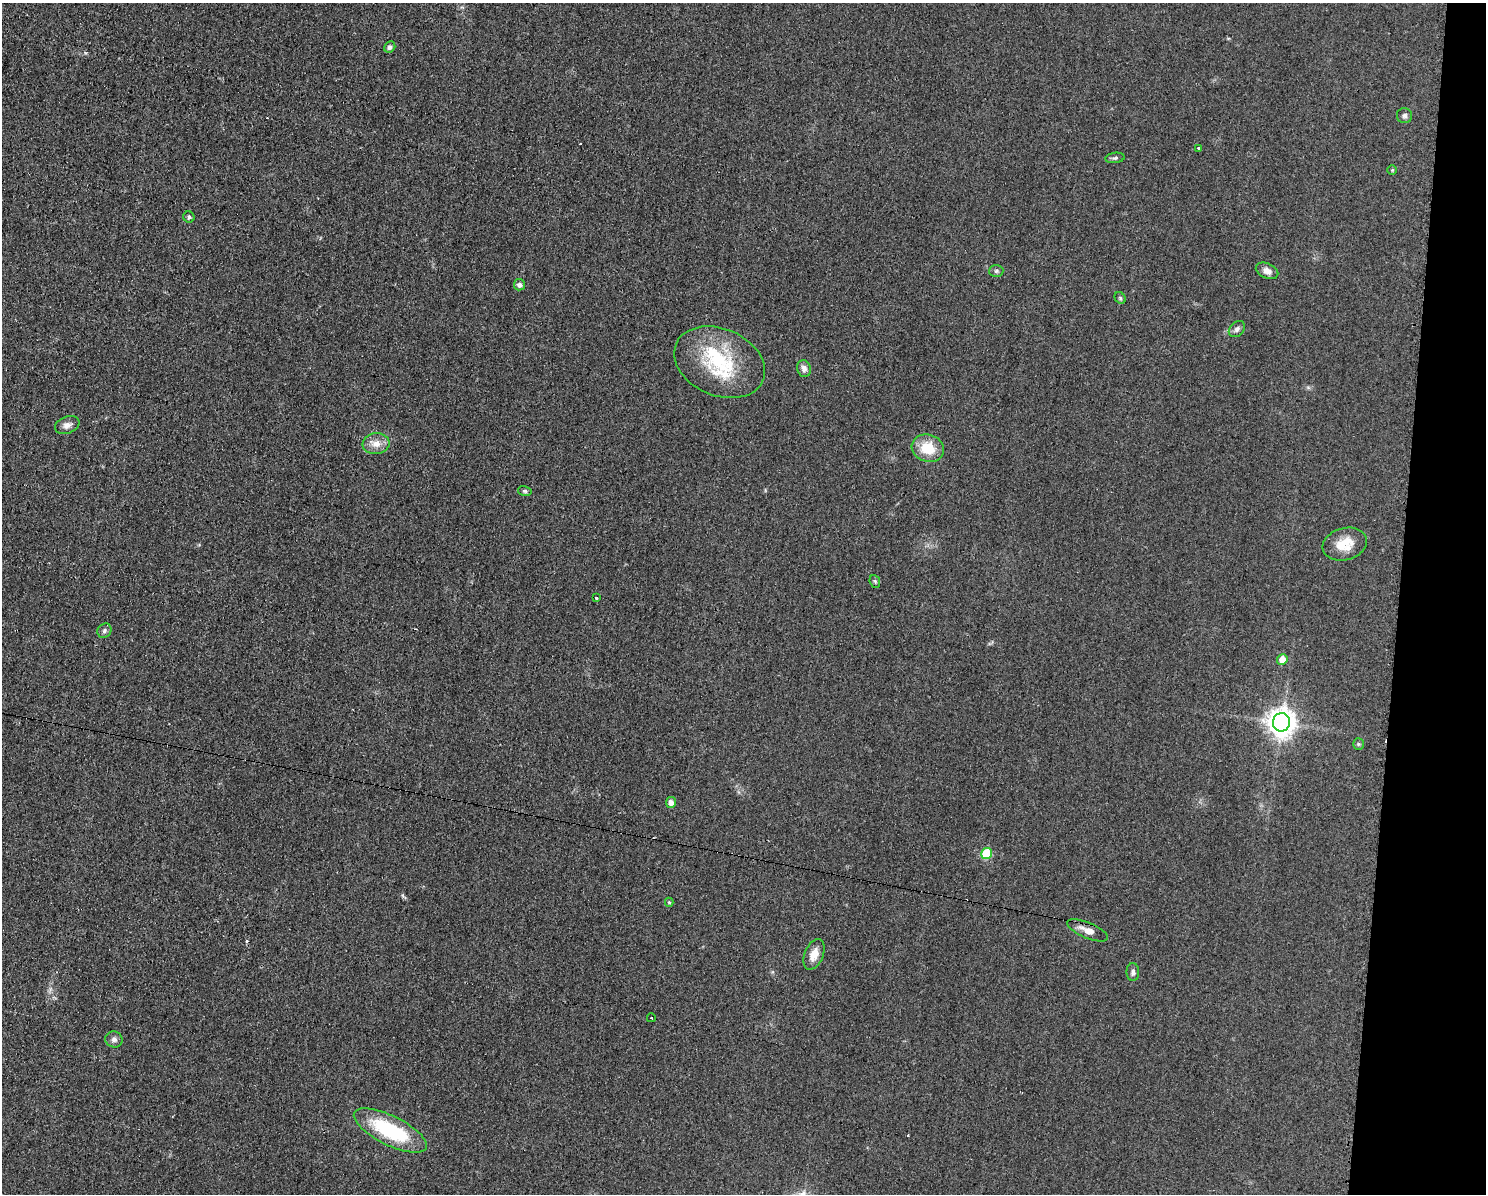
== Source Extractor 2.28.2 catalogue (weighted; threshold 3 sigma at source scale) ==
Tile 6 of 3 x 4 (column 3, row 2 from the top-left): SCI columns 3091-4574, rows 2387-3578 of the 4823 x 4771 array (HDU 1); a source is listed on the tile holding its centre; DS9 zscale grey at full resolution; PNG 1488 x 1196 px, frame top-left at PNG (2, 3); each listed source drawn as its Kron ellipse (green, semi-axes under 4 px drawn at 4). Shown black and unused: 6% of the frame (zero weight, under 2 of 3 exposures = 2% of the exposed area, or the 3 px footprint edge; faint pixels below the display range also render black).
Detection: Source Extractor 2.28.2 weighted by HDU 2 'WHT'; one run over the whole footprint, this tile lists its part. Background 0.0548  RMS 0.0099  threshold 0.0444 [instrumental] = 3 sigma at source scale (4.5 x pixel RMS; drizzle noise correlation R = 1.50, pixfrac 1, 0.05/0.05 arcsec/px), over >= 5 px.
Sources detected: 36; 2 cosmic-ray / hot-pixel residue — neither listed nor drawn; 1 inside a brighter listed object's ellipse — not listed separately; the other 33 listed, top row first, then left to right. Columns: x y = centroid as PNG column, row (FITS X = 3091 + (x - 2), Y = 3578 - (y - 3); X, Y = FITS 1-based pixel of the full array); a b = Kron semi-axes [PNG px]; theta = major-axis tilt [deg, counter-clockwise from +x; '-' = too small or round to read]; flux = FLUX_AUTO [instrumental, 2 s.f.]
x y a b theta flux
390 47 6 5 - 2.8
1404 116 7 7 - 3.1
1198 148 3 2 - 0.95
1115 158 9 5 7 2.2
1392 170 4 4 - 1
189 217 6 5 - 2.4
996 271 7 6 - 2.1
1267 271 12 7 -25 6.3
519 285 6 5 - 3.8
1120 298 6 5 - 1.4
1237 329 9 6 46 3.5
720 362 47 33 -23 83
804 369 8 6 -77 4.3
67 425 13 8 21 5.7
376 444 13 10 8 11
928 448 16 13 -16 24
525 491 7 5 -15 1.8
1345 544 22 16 16 19
875 581 6 5 - 1.7
597 598 3 3 - 2.6
104 631 7 6 - 2.6
1282 659 5 5 - 13
1281 722 9 8 - 1200
1358 744 5 5 - 1.5
671 802 5 5 - 6
986 854 5 5 - 43
669 902 4 4 - 1.3
1087 930 22 7 -23 9.4
814 954 16 9 67 11
1133 972 9 6 -90 3.4
651 1018 4 3 - 0.86
114 1039 9 8 - 3.7
390 1130 40 14 -26 79